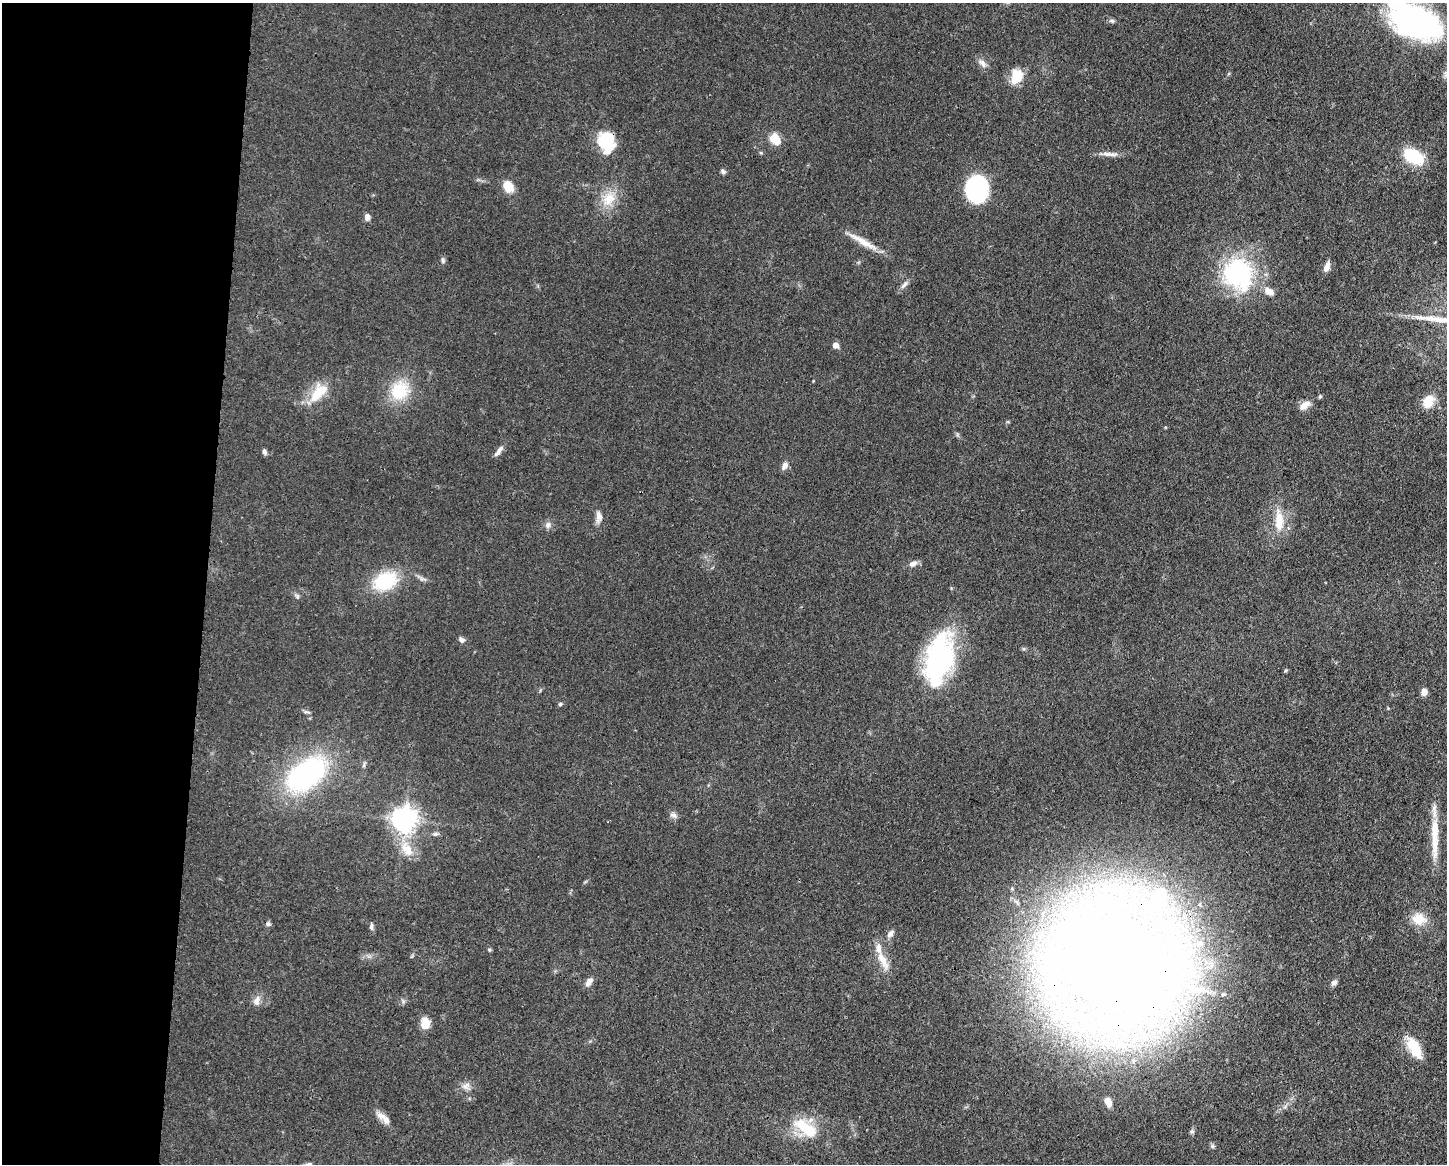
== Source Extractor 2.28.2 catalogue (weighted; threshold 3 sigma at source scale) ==
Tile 4 of 3 x 4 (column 1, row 2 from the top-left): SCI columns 113-1557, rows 2327-3488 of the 4670 x 4656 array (HDU 1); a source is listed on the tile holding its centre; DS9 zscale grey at full resolution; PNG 1449 x 1166 px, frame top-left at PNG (2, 3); no overlay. Shown black and unused: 14% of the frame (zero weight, under 3 of 4 exposures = <1% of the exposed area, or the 3 px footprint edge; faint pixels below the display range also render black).
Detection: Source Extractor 2.28.2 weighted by HDU 2 'WHT'; one run over the whole footprint, this tile lists its part. Background 0.0604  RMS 0.0042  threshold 0.0189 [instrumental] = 3 sigma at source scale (4.5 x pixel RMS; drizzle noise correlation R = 1.50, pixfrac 1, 0.05/0.05 arcsec/px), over >= 5 px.
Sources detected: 71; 4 inside a brighter listed object's ellipse — not listed separately; the other 67 listed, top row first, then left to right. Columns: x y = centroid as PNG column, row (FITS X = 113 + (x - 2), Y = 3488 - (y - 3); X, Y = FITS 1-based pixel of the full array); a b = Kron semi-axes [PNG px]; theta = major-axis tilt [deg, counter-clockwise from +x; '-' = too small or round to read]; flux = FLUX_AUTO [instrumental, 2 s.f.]
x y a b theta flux
1112 21 7 5 -12 0.87
1416 22 48 26 -24 140
982 63 14 7 -51 2.2
1017 76 17 13 69 8.7
774 138 8 6 -49 16
606 141 19 14 -71 22
1107 154 14 6 -9 2.4
1413 156 20 12 -28 19
723 171 7 5 -31 0.96
508 187 10 8 -58 8.8
977 189 21 17 88 48
609 199 22 16 52 8.9
367 217 8 6 89 1.8
863 242 43 7 -30 7.1
443 261 7 5 -74 0.89
1327 267 12 6 67 2.6
1239 273 35 30 -63 58
904 285 13 5 48 1.7
1269 291 13 8 -33 3.6
835 345 6 6 - 2.5
400 390 28 24 61 16
318 393 30 15 49 11
1320 397 5 4 - 0.6
1428 402 17 12 63 6.5
1304 405 15 8 36 3.5
499 451 17 5 53 2
264 452 6 5 - 1.2
785 466 11 7 56 2
599 517 16 8 -87 2.6
1279 520 31 12 -89 8.9
548 525 9 8 - 1.7
913 563 11 7 29 2.2
385 581 30 20 24 21
462 640 7 7 - 1.3
939 658 48 23 79 87
1424 692 7 6 - 2.4
560 704 6 4 46 0.6
306 712 11 4 -3 0.82
364 765 7 4 72 0.68
306 774 47 26 37 77
673 815 9 7 -20 1.6
405 819 9 8 - 300
1434 831 42 11 -90 12
435 834 7 5 19 1
407 849 21 12 -51 8.1
1157 900 48 34 66 63
1113 906 33 18 17 32
1419 919 19 15 -12 7.1
268 924 7 6 - 0.92
371 926 10 5 89 1.1
890 934 12 7 47 1.9
1200 944 10 8 1 3
489 950 5 4 - 0.56
883 961 30 9 -63 6.5
1115 963 47 40 -37 1700
589 982 11 7 50 2.4
1334 983 9 6 53 1.5
1196 990 37 14 -1 21
257 1001 14 8 73 2.5
425 1024 10 8 84 7.2
1121 1044 12 8 -25 3.6
1414 1048 26 11 -61 11
466 1086 13 7 25 2.4
1108 1102 11 7 -71 4.1
386 1120 14 8 -57 2.8
805 1127 31 16 -35 15
1192 1131 7 5 0 0.79
Overlapping masked pixels (flux is a lower limit): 3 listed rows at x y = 606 141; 306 774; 1115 963
Isophote crosses this tile's border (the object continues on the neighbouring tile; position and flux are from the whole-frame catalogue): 1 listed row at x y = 1416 22